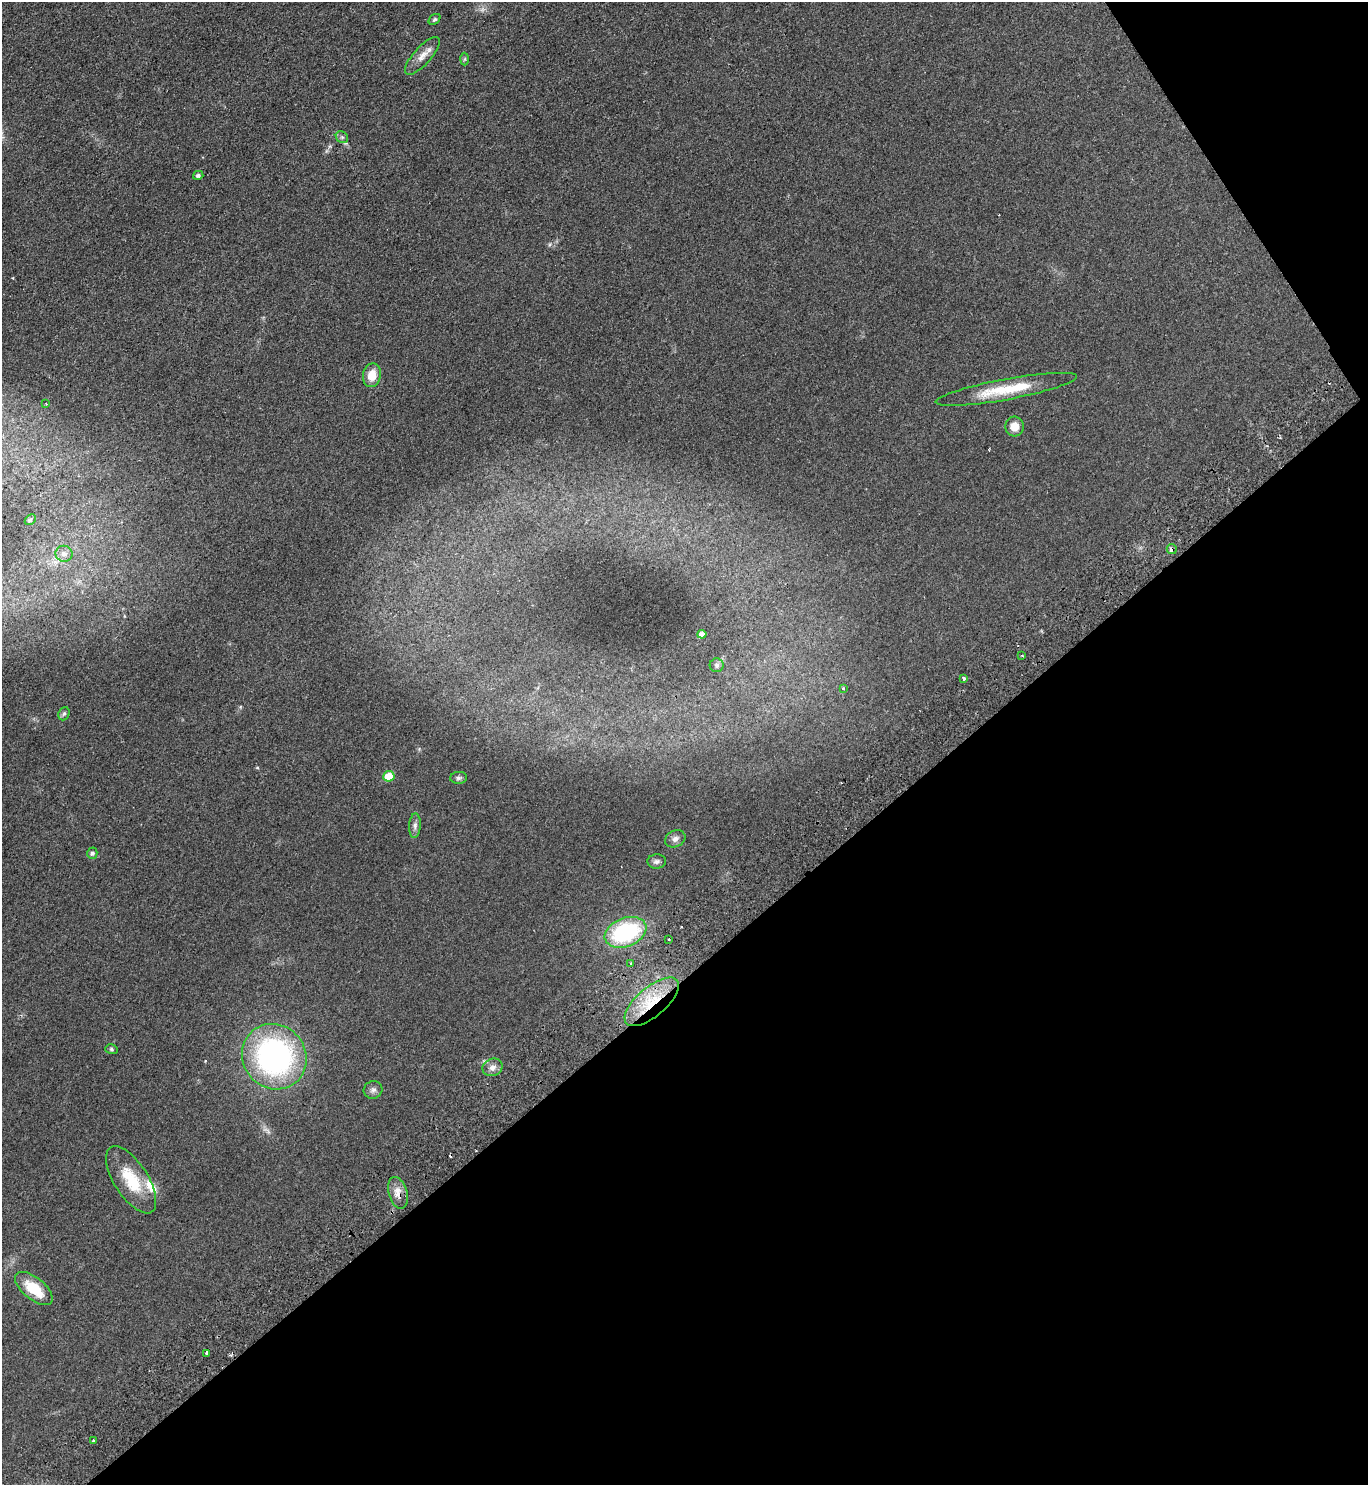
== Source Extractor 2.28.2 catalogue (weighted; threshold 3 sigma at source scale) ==
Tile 12 of 4 x 4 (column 4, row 3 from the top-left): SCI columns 4297-5662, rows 1530-3012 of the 5999 x 6026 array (HDU 1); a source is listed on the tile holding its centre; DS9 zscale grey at full resolution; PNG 1370 x 1487 px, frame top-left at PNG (2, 2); each listed source drawn as its Kron ellipse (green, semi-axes under 4 px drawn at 4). Shown black and unused: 37% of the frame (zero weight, under 2 of 3 exposures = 3% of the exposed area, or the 3 px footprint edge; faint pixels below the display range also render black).
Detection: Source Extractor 2.28.2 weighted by HDU 2 'WHT'; one run over the whole footprint, this tile lists its part. Background 0.0854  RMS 0.0096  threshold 0.0433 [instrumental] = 3 sigma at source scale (4.5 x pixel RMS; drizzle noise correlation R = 1.50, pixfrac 1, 0.05/0.05 arcsec/px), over >= 5 px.
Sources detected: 42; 1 too faint to see at this stretch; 3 cosmic-ray / hot-pixel residue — neither listed nor drawn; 1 inside a brighter listed object's ellipse — not listed separately; the other 37 listed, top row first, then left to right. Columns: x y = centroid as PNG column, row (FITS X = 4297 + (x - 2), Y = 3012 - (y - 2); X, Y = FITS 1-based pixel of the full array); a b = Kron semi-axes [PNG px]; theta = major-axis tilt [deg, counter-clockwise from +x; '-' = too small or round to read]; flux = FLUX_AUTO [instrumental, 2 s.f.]
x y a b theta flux
434 19 6 4 38 1.5
422 56 24 8 48 9.3
465 59 6 4 88 1.2
342 137 6 5 - 1.9
198 175 5 4 - 2.3
372 375 12 9 78 13
1006 389 72 10 10 37
46 404 3 2 - 0.81
1014 426 10 9 - 9.3
30 520 6 4 44 1.4
1172 549 5 4 - 3.4
64 554 8 8 - 5.1
702 634 4 4 - 4.6
1022 656 3 2 - 0.73
717 665 7 7 - 2.2
964 678 3 3 - 24
843 689 3 3 - 2.1
64 714 7 5 66 1.8
389 776 5 5 - 25
459 778 8 6 3 2.3
415 826 12 6 87 3.6
675 839 11 8 26 4.3
92 853 5 5 - 2.4
657 861 9 7 3 3
626 932 22 14 21 99
669 939 3 2 - 1.4
631 963 3 2 - 0.98
652 1002 33 14 40 39
111 1049 6 5 - 1.6
274 1057 33 31 -50 220
492 1067 10 8 21 5.2
373 1090 9 8 - 3.4
131 1180 38 17 -57 34
398 1193 16 9 -74 8.7
34 1289 22 11 -39 28
207 1353 4 3 - 5.1
93 1440 3 3 - 1.9
Overlapping masked pixels (flux is a lower limit): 3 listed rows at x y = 1172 549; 652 1002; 398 1193